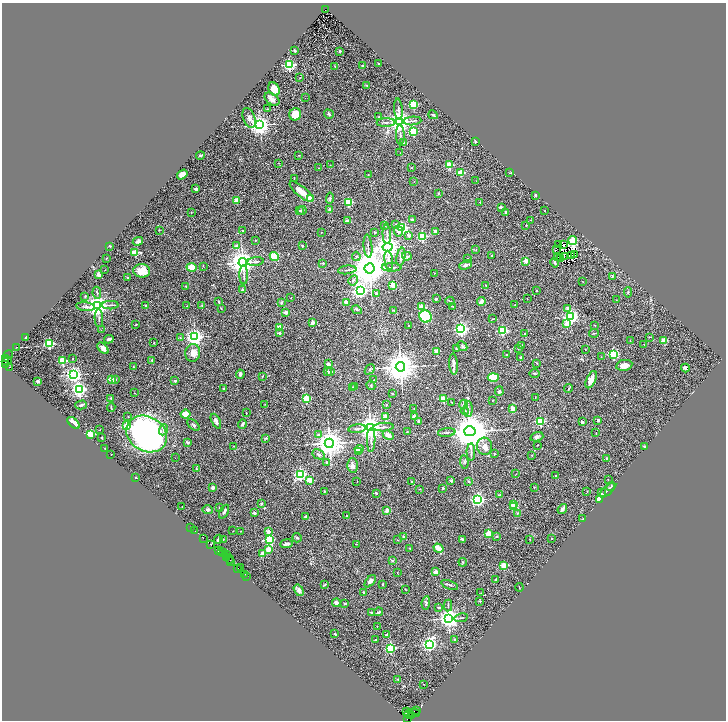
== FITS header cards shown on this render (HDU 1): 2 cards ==
NAXIS1  =                 1448
NAXIS2  =                 1436

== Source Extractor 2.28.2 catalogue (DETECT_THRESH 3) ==
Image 1448 x 1436 px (HDU 1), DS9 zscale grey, zoomed out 1/2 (1 PNG px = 2 x 2 image px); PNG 728 x 722 px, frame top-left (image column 1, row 1435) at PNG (2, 3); each listed source drawn as its Kron ellipse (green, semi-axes under 4 px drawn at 4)
Background 1.43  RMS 0.043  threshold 0.13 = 3 sigma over >= 5 px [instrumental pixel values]
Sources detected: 467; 58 cannot appear on this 1/2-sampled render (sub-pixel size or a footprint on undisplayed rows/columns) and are neither listed nor drawn; the other 409 listed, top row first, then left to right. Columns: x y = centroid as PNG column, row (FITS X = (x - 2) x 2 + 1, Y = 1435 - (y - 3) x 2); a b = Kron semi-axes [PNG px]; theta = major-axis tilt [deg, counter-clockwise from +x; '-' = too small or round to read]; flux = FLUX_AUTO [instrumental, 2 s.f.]
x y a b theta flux
326 9 3 2 - 1100
295 51 3 2 - 9.1
340 51 2 2 - 11
378 63 2 2 - 4.3
289 65 3 3 - 1500
335 66 4 2 - 5
362 66 2 2 - 22
300 78 3 2 - 3.7
367 85 2 2 - 30
274 89 7 5 -63 110
305 98 2 1 - 1.6
272 99 8 5 -37 52
413 104 3 3 - 530
267 109 3 2 - 4.5
398 109 11 2 -85 14
295 114 6 6 - 140
329 114 5 3 - 14
433 115 5 2 - 16
379 117 2 2 - 21
249 118 10 6 -70 33
412 121 9 2 5 12
386 122 9 2 1 15
399 122 4 4 - 8900
260 125 4 4 - 5600
413 131 3 3 - 610
400 135 10 3 -87 20
475 141 3 2 - 7.8
403 142 2 2 - 51
400 153 2 2 - 3.3
200 155 4 3 - 19
299 155 3 2 - 3.1
278 163 2 1 - 2.4
330 165 2 2 - 3
449 165 3 3 - 380
318 168 2 1 - 5.7
411 168 2 2 - 4.7
461 173 3 2 - 340
510 173 2 2 - 3.1
368 174 2 1 - 4.8
182 175 6 4 35 50
294 178 2 2 - 3.8
414 181 2 1 - 2.2
476 181 3 2 - 3
196 189 2 2 - 60
302 192 15 5 -39 89
438 193 3 2 - 5.4
535 195 2 2 - 19
310 198 3 3 - 110
330 198 6 3 84 12
237 200 3 2 - 230
348 202 3 3 - 480
480 202 2 2 - 12
501 207 2 2 - 49
302 210 4 4 - 16
330 210 2 2 - 59
300 211 3 3 - 7.3
544 211 2 1 - 2.7
191 212 2 2 - 3.7
505 212 2 2 - 52
412 220 3 3 - 6.6
531 220 3 2 - 6.9
347 221 2 2 - 78
385 225 2 2 - 8
396 225 2 2 - 20
526 225 2 2 - 7.6
402 228 4 3 - 920
159 230 2 2 - 3.6
242 230 2 1 - 4.8
398 231 5 4 - 37
435 231 4 4 - 23
321 232 2 2 - 13
375 232 2 2 - 18
387 234 10 3 -87 16
409 235 2 2 - 42
422 236 3 3 - 730
255 240 2 2 - 3.1
138 241 5 3 - 31
573 241 4 3 - 470
558 245 2 1 - 4.2
563 245 3 1 - 4.6
110 246 2 2 - 6.4
236 246 2 2 - 70
302 246 3 2 - 7.7
368 246 11 2 -84 16
388 247 5 4 - 9500
476 250 3 2 - 5.5
556 250 2 1 - 3.5
135 253 3 2 - 380
574 254 2 1 - 2.3
492 255 3 2 - 5.3
572 255 2 1 - 0.82
274 256 4 3 - 240
356 256 4 4 - 15
407 256 5 4 - 13
401 257 9 4 80 34
557 257 2 1 - 19
565 257 2 1 - 2.6
106 258 3 2 - 3.5
467 258 3 2 - 5.8
560 259 2 1 - 1.1
389 260 9 3 -81 23
525 261 2 2 - 120
243 262 4 4 - 11000
256 262 8 3 5 16
323 263 2 2 - 29
555 263 5 3 - 14
466 265 7 4 23 20
203 266 3 2 - 3.6
191 267 5 4 - 99
392 267 10 3 -1 20
369 268 5 5 - 30000
105 270 2 2 - 7.2
347 270 9 2 7 13
142 271 8 6 -6 130
434 273 2 2 - 6.5
99 275 3 2 - 39
244 275 9 2 -90 15
127 277 2 2 - 12
612 277 3 3 - 6.1
353 280 5 4 - 18
582 281 2 1 - 1.9
393 285 2 2 - 250
486 285 4 2 - 5.6
186 286 2 2 - 15
242 290 2 2 - 48
360 291 3 3 - 3200
536 291 2 2 - 4.7
628 292 5 2 - 7.4
97 293 6 3 -82 10
376 294 2 2 - 35
85 296 3 2 - 8
291 298 2 2 - 3.3
436 299 2 2 - 25
527 299 2 1 - 2
616 300 2 2 - 2.4
450 301 4 2 - 4.9
481 301 4 3 - 74
219 302 4 2 - 10
281 302 3 3 - 13
346 302 3 2 - 81
110 305 8 2 2 14
146 305 2 2 - 36
202 305 2 2 - 4.4
515 305 2 2 - 3.2
98 306 4 4 - 8900
187 306 2 1 - 2.5
452 306 4 2 - 5.8
86 307 9 3 -6 18
422 307 3 2 - 340
221 308 2 2 - 5.1
567 308 3 2 - 54
357 310 5 4 - 13
394 310 3 2 - 4.1
286 312 2 2 - 110
426 316 6 6 - 440
571 317 3 3 - 2600
99 318 9 3 -88 15
493 319 3 2 - 4.5
312 323 2 2 - 130
566 324 3 3 - 120
136 325 2 2 - 5.1
408 325 2 2 - 7.5
594 325 2 1 - 2.7
280 327 2 2 - 200
461 329 3 3 - 2300
101 330 2 2 - 2.7
502 330 3 3 - 950
279 333 3 3 - 11
594 333 5 2 - 7
525 334 2 2 - 7.3
25 337 2 2 - 19
195 337 3 3 - 4200
650 337 4 2 - 5.7
180 338 3 2 - 5.2
109 339 4 3 - 21
630 340 2 2 - 3.4
664 340 2 2 - 250
49 343 3 3 - 890
154 343 2 2 - 11
644 344 2 2 - 13
522 345 3 3 - 13
462 346 5 4 - 13
16 347 3 1 - 3.1
103 348 7 4 -49 34
518 348 2 2 - 13
456 349 2 2 - 11
585 349 2 2 - 8.7
437 351 2 2 - 180
193 353 9 7 81 68
613 354 3 3 - 1000
8 355 4 2 - 180
506 355 2 2 - 15
521 357 2 2 - 11
601 357 2 1 - 1.6
73 358 2 2 - 3.3
6 359 3 1 - 310
152 360 2 2 - 22
7 361 5 3 - 1800
62 361 3 3 - 670
537 363 3 2 - 6.1
328 364 4 3 - 22
453 364 10 4 -86 25
6 365 3 1 - 100
624 365 8 5 10 51
9 367 2 2 - 210
133 367 2 2 - 3.6
400 367 5 4 - 19000
685 368 4 3 - 20
370 369 5 3 - 12
327 372 2 2 - 17
331 372 2 2 - 79
534 373 5 3 - 8.5
74 374 3 3 - 3800
240 374 4 4 - 26
262 376 3 2 - 6.5
493 377 5 4 - 210
112 379 2 2 - 270
115 380 2 2 - 19
374 380 2 2 - 2.7
591 380 9 4 66 54
38 381 3 2 - 11
175 381 3 2 - 8.2
371 385 5 3 - 7.3
355 386 3 3 - 6.1
353 387 3 3 - 6.8
223 388 2 2 - 20
79 389 4 3 - 2800
568 389 4 2 - 8.2
499 391 4 3 - 11
134 393 2 1 - 4.7
392 393 2 2 - 3.8
535 397 2 1 - 2.6
111 398 2 2 - 27
307 399 3 3 - 400
443 399 3 3 - 350
492 400 2 1 - 3.7
451 402 2 2 - 6.5
265 404 2 1 - 2.6
463 404 5 3 - 14
81 405 6 3 15 15
386 405 2 2 - 25
111 407 4 2 - 5.9
414 409 2 2 - 3.6
468 409 7 2 90 13
512 409 4 3 - 54
465 411 4 3 - 8.9
246 413 2 1 - 4
186 414 5 4 - 92
128 417 2 2 - 4.1
386 417 2 2 - 150
414 417 3 2 - 100
598 420 4 3 - 14
216 421 8 4 -63 24
419 421 2 2 - 22
540 421 3 3 - 670
582 422 4 3 - 18
73 423 7 3 -43 90
242 424 5 2 - 16
193 425 7 4 -41 15
127 426 3 2 - 340
383 427 10 3 3 20
370 428 4 4 - 10000
357 429 8 2 7 14
100 430 2 1 - 3.6
163 430 6 3 69 19
470 431 6 5 - 31000
407 432 2 2 - 3.6
447 433 9 2 6 13
596 433 2 1 - 2.3
91 434 3 3 - 540
147 434 21 17 -29 3100
318 434 3 2 - 12
388 435 6 4 -26 68
537 437 6 4 16 20
101 438 2 2 - 4.8
266 438 4 2 - 13
371 440 12 3 89 27
187 442 3 2 - 12
329 443 4 4 - 14000
537 445 2 1 - 3
234 446 2 2 - 3
485 446 8 7 - 55
645 446 3 2 - 16
105 449 2 1 - 2.5
359 449 4 3 - 93
358 451 2 2 - 20
471 452 8 3 -89 17
111 454 2 1 - 5.5
319 454 6 4 -29 21
494 454 3 3 - 5.4
532 455 2 2 - 12
175 458 2 1 - 7.3
606 458 2 2 - 16
327 462 4 3 - 11
464 462 7 4 -85 14
352 465 7 5 89 34
196 469 2 2 - 24
300 474 3 3 - 1700
516 474 3 1 - 3.1
556 475 2 2 - 13
135 478 2 2 - 33
310 480 2 2 - 190
608 480 2 1 - 2.5
357 481 2 2 - 2.3
451 481 2 2 - 28
468 481 2 2 - 21
412 482 3 2 - 3.5
611 486 5 3 - 8.8
213 487 2 2 - 71
534 487 2 2 - 6.8
443 488 2 2 - 23
419 489 2 2 - 4
608 490 10 3 44 17
325 491 2 2 - 4.4
587 491 2 2 - 7.9
376 493 2 2 - 40
601 493 2 2 - 24
499 495 3 2 - 4.3
478 499 3 3 - 2300
599 499 3 3 - 50
261 503 2 2 - 27
514 505 3 2 - 210
182 507 3 1 - 9.3
514 507 2 2 - 190
219 508 2 2 - 7.6
562 509 5 2 - 35
207 510 5 4 - 24
387 510 4 2 - 79
224 512 7 3 64 17
254 513 2 2 - 44
517 513 3 2 - 4.3
346 516 2 2 - 4.7
305 517 2 2 - 51
583 519 2 2 - 3
191 527 2 1 - 84
195 530 2 1 - 180
233 531 2 2 - 2.5
241 531 2 1 - 2.3
268 531 2 2 - 70
488 533 3 2 - 340
497 536 3 2 - 8.2
403 537 3 2 - 21
204 538 4 1 - 290
297 538 5 4 - 12
552 538 2 1 - 3.4
218 539 4 2 - 21
269 539 3 3 - 780
462 539 4 3 - 18
530 539 2 2 - 3
223 540 2 2 - 3.2
397 540 3 2 - 3.5
211 544 2 2 - 230
286 544 6 3 8 25
356 544 2 1 - 2.6
410 548 2 2 - 8.4
438 548 5 3 - 92
268 549 3 2 - 140
218 550 4 3 - 610
222 552 2 1 - 180
224 553 3 2 - 390
263 554 2 2 - 150
226 555 3 1 - 180
227 558 3 2 - 220
230 559 4 1 - 420
392 560 3 2 - 10
231 562 3 2 - 210
463 562 4 3 - 6.6
504 565 3 2 - 340
238 568 2 1 - 110
241 568 2 1 - 74
397 572 2 1 - 2.2
436 572 3 3 - 52
245 574 2 2 - 81
247 576 2 1 - 74
496 579 4 2 - 5.1
370 581 7 4 50 38
325 584 3 2 - 7.6
382 584 2 2 - 16
450 585 9 2 -20 12
519 587 4 1 - 4.5
405 589 3 2 - 3.2
299 590 6 4 -58 33
364 593 3 2 - 17
481 593 2 1 - 3.5
480 601 4 2 - 5.9
336 603 4 3 - 30
426 603 7 4 82 24
345 604 2 2 - 23
448 605 6 2 88 8.3
439 608 3 3 - 13
371 612 2 2 - 12
378 612 4 2 - 11
449 618 4 4 - 5900
461 618 7 2 12 10
377 626 2 1 - 1.9
335 634 2 2 - 26
387 635 4 2 - 22
376 640 2 2 - 6.3
455 640 2 2 - 25
429 644 3 3 - 2800
390 648 3 3 - 1200
398 679 3 2 - 4.5
424 684 2 1 - 2.9
416 711 3 1 - 140
407 712 3 3 - 480
414 713 6 3 1 550
409 714 5 2 - 2600
411 715 2 1 - 55
407 718 3 2 - 140
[58 sub-pixel or undisplayed-footprint detections neither listed nor drawn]